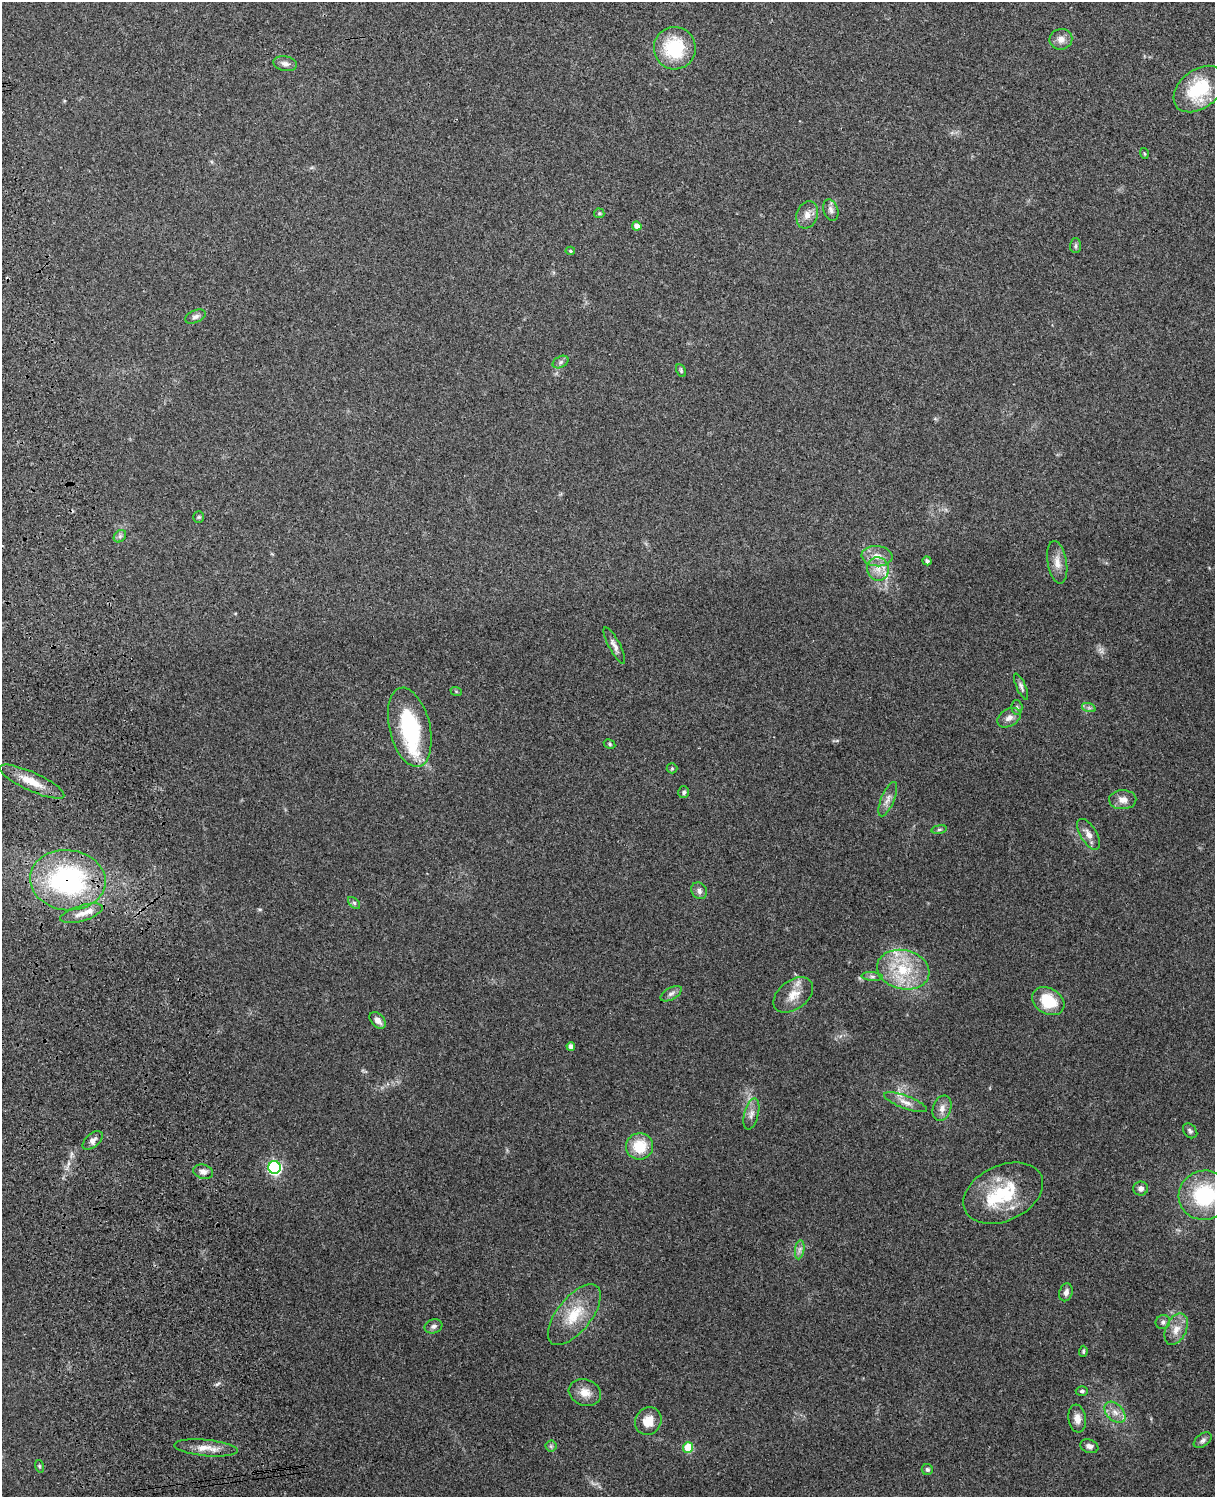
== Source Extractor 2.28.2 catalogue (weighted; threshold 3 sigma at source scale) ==
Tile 7 of 4 x 3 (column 3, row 2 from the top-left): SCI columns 2544-3756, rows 1661-3155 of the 5089 x 4928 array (HDU 1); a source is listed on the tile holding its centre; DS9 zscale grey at full resolution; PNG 1217 x 1499 px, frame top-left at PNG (2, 2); each listed source drawn as its Kron ellipse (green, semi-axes under 4 px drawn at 4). Shown black and unused: <1% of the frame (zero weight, under 3 of 4 exposures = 6% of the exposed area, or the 3 px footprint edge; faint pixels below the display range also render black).
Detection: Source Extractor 2.28.2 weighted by HDU 2 'WHT'; one run over the whole footprint, this tile lists its part. Background 0.261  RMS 0.0088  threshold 0.0397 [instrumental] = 3 sigma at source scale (4.5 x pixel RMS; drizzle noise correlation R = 1.50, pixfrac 1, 0.05/0.05 arcsec/px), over >= 5 px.
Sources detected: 80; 4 inside a brighter listed object's ellipse — not listed separately; the other 76 listed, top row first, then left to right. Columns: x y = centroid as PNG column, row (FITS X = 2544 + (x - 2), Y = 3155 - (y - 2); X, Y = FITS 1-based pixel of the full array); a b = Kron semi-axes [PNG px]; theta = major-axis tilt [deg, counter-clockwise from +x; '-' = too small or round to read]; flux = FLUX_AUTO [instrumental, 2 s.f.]
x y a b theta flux
1061 39 11 10 - 6.3
675 48 21 21 - 49
285 64 12 7 -10 4.2
1199 89 29 19 38 51
1144 153 5 3 - 0.88
831 210 11 7 -72 3.7
599 213 5 5 - 1.1
807 215 14 10 71 6.7
637 226 5 4 - 4.9
1075 246 7 5 89 2
570 251 5 4 - 1.3
195 316 11 6 23 2.8
561 362 8 5 28 2.1
681 371 7 4 -65 1.3
199 517 5 5 - 1.2
120 536 7 5 46 2.1
877 556 15 10 -5 9.2
927 561 4 4 - 2.3
1057 562 21 9 -80 8.7
878 569 12 11 - 9.1
614 645 20 5 -62 4.9
1021 686 14 4 -67 2.8
456 691 6 3 -19 0.96
1017 707 7 5 -87 2
1089 708 7 4 -18 1.9
1009 718 13 8 31 4.9
410 727 40 20 -77 78
610 744 6 4 -29 1.4
672 768 5 5 - 1.1
32 782 35 9 -24 16
684 792 6 5 - 1.9
888 799 18 6 68 5.5
1123 800 13 9 1 6.5
939 829 8 4 9 1.4
1089 834 17 8 -59 6.2
68 880 38 30 -6 140
699 891 9 7 -53 3.2
354 903 7 4 -45 1.6
81 913 22 7 17 8
903 970 26 19 -13 39
872 976 10 4 -5 2.3
671 994 12 6 30 3.2
793 995 22 14 38 14
1048 1001 17 12 -30 28
378 1020 10 6 -49 5.5
571 1046 4 4 - 4
906 1102 22 6 -20 7.4
942 1108 13 9 72 6.1
751 1114 16 7 75 5.5
1190 1131 8 6 -48 2.1
93 1140 12 6 41 4.2
640 1146 13 13 - 24
274 1167 6 6 - 160
203 1172 10 7 -16 4.4
1141 1188 7 7 - 3.4
1003 1193 42 27 25 53
1205 1195 26 24 16 69
800 1250 9 4 81 2.8
1066 1292 9 6 74 3.9
574 1315 36 17 52 29
1163 1322 7 6 - 2.5
433 1326 9 7 20 2.8
1176 1329 16 10 65 9.7
1083 1351 5 4 - 1.4
1082 1391 6 4 -3 1.7
585 1392 16 13 -19 10
1115 1412 12 8 -46 6.8
1077 1419 14 8 -82 6.6
648 1421 14 12 57 12
1203 1440 10 6 37 3.1
551 1446 5 5 - 1.6
1089 1446 9 6 -19 3.7
688 1447 5 5 - 32
206 1448 32 8 -5 11
39 1466 6 4 -71 1.2
927 1469 5 5 - 1.8
Overlapping masked pixels (flux is a lower limit): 1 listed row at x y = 68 880
Isophote crosses this tile's border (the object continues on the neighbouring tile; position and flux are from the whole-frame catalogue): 1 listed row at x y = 1205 1195